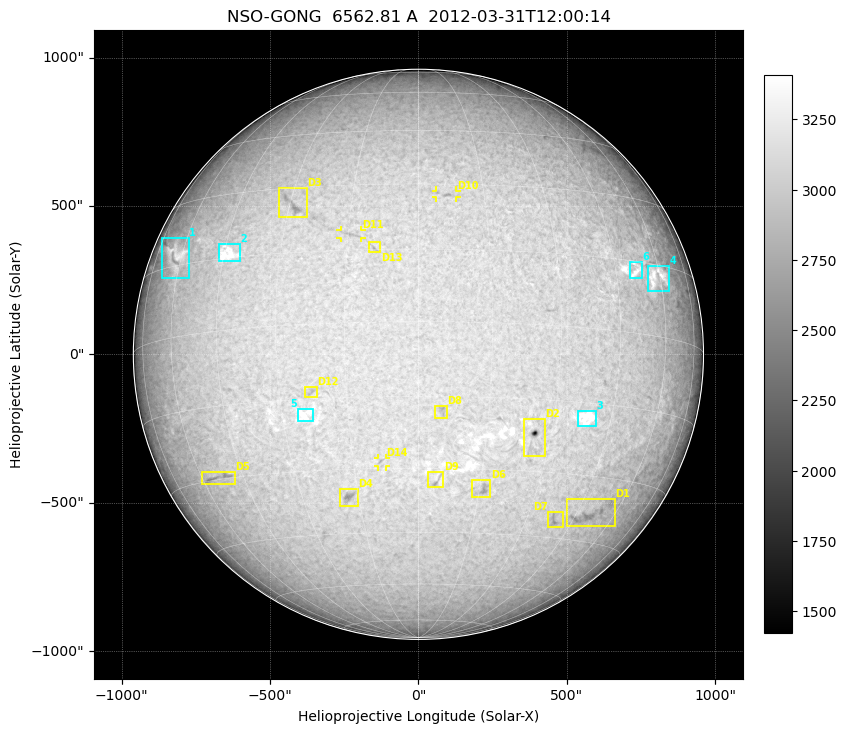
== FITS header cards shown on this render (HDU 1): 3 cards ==
TELESCOP= 'NSO-GONG'           / NSO/GONG Network
WAVELNTH=             6562.808 / [A] exact wavelength of obs
DATE-OBS= '2012-03-31T12:00:14' / Observation start date and time (UTC)

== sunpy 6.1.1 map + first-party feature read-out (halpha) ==
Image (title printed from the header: NSO-GONG  6562.81 A  2012-03-31T12:00:14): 2048 x 2048 px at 1.07 arcsec/px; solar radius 961 arcsec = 900 px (full disc in frame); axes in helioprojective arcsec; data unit not stated in the header (colour bar unlabelled)
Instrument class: HALPHA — H-alpha (6563 A) chromospheric image
Bright regions (plage): reference = the median radial profile (limb darkening/brightening removed); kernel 17 px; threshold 5 sigma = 204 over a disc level ~3037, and >= 1.075x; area >= 63 px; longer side >= 22 px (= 23 arcsec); searched inside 0.97 R_sun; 9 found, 6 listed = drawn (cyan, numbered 1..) (cap 20 boxes per figure: the strongest are kept; on H-alpha dark features outrank plage below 1.2x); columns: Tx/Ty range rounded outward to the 5 arcsec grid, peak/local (2 s.f.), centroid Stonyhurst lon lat
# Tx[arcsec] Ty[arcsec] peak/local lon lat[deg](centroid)
1 -865..-770 255..395 1.2 -63 +18
2 -675..-600 310..370 1.2 -44 +16
3 535..600 -245..-190 1.2 +38 -18
4 770..845 210..300 1.2 +59 +12
5 -410..-355 -225..-185 1.1 -25 -18
6 710..755 255..315 1.2 +51 +13
Dark features (filaments and sunspots): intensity divided by the median radial (limb-darkening) profile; local-median window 148 px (8% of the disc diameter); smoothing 5 px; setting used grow <= 0.95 with closing radius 7 px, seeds <= 0.88 or >= 162 px of the 54-px (= 58 arcsec) line detector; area >= 63 px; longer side >= 22 px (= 23 arcsec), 11 px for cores <= 0.7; searched inside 0.97 R_sun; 14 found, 14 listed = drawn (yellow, D1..; 3 of them under ~29 arcsec drawn as corner ticks so the feature stays visible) (cap 20 boxes per figure: the strongest are kept; on H-alpha dark features outrank plage below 1.2x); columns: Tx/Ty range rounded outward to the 5 arcsec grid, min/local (2 s.f., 1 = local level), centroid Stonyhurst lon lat
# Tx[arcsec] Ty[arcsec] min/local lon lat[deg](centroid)
D1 500..660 -580..-485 0.85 +50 -39
D2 355..430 -345..-220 0.49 +26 -22
D3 -470..-375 460..560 0.84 -29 +26
D4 -270..-205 -515..-450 0.82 -18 -36
D5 -730..-615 -440..-395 0.85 -54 -30
D6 175..245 -485..-420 0.84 +16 -35
D7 435..490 -585..-530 0.85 +39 -41
D8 55..100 -215..-170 0.87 +5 -18
D9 30..85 -450..-395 0.84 +4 -33
D10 55..130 525..550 0.87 +6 +28
D11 -265..-190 390..420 0.89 -14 +18
D12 -385..-340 -145..-110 0.89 -23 -14
D13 -170..-125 345..380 0.87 -9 +15
D14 -135..-110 -380..-350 0.88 -9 -28
Off-limb: outside the limb everything is below the colour-scale floor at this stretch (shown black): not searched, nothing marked